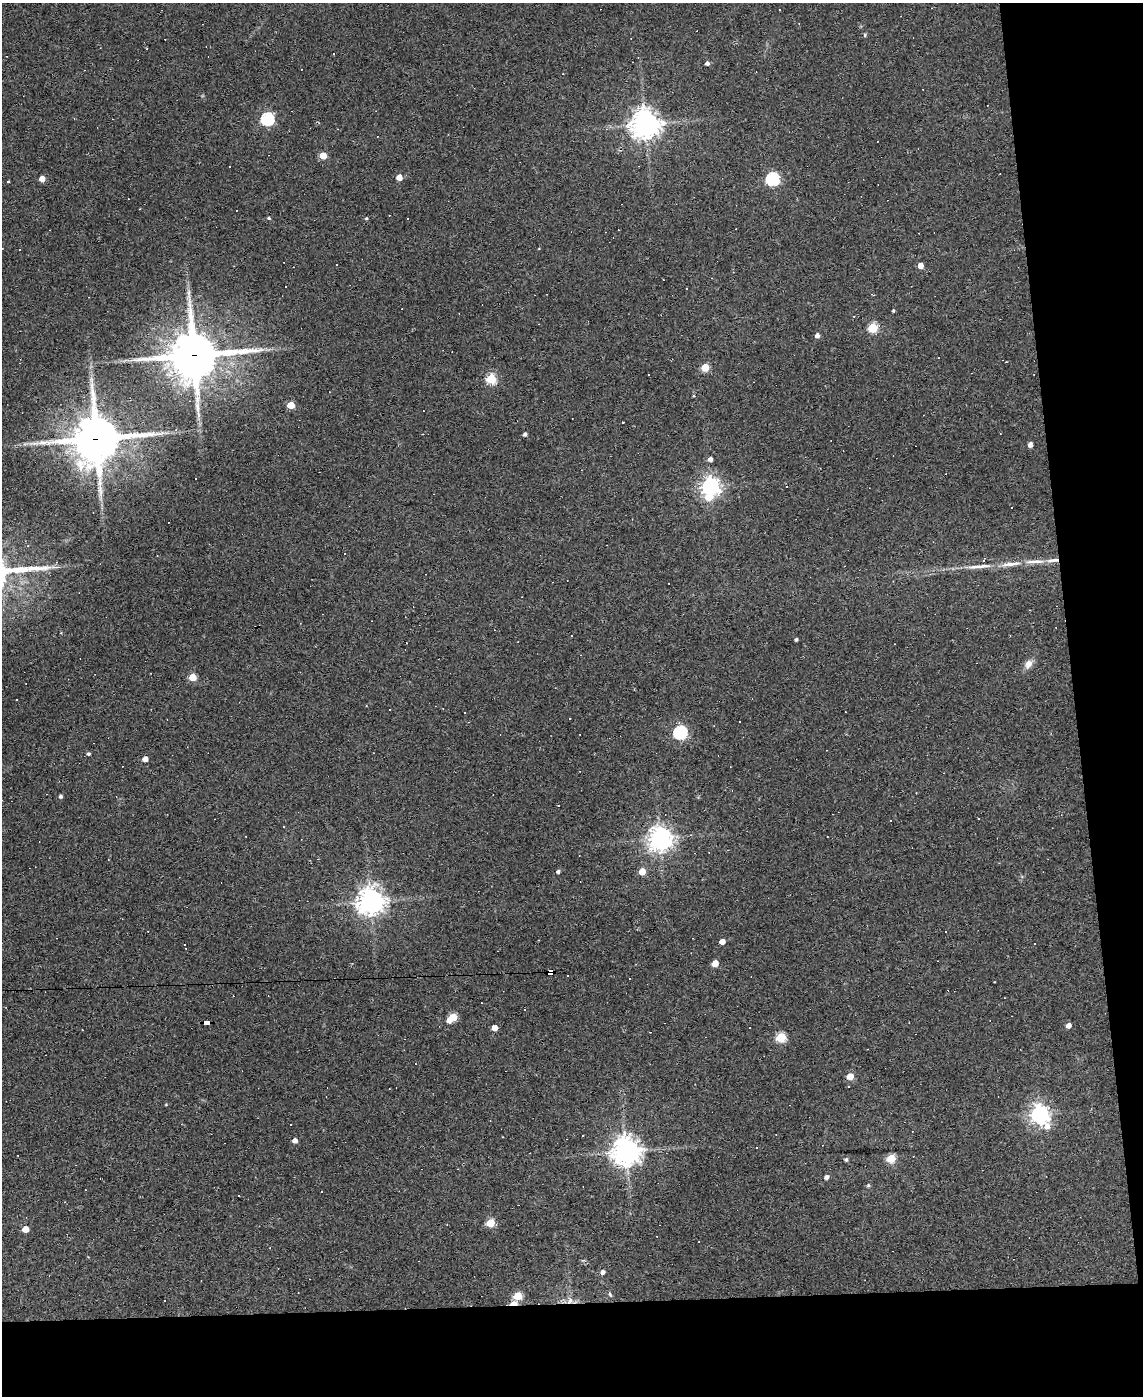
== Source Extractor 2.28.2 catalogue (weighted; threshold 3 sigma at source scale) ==
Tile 12 of 4 x 3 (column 4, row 3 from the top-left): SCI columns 3424-4564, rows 231-1624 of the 4564 x 4539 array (HDU 1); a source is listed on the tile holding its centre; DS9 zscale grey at full resolution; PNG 1145 x 1398 px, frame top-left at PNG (2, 3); no overlay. Shown black and unused: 13% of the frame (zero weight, under 2 of 3 exposures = <1% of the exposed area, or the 3 px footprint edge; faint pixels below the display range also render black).
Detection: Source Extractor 2.28.2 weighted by HDU 2 'WHT'; one run over the whole footprint, this tile lists its part. Background 0.0835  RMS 0.0074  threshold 0.0335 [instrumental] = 3 sigma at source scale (4.5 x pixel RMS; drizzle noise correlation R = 1.50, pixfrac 1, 0.05/0.05 arcsec/px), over >= 5 px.
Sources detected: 123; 46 cosmic-ray / hot-pixel residue — not listed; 2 inside a brighter listed object's ellipse — not listed separately; the other 75 listed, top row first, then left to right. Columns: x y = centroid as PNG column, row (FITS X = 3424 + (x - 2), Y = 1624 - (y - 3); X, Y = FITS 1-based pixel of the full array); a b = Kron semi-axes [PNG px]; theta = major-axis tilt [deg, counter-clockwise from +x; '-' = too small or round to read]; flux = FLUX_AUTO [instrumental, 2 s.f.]
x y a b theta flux
865 35 5 4 - 0.96
707 63 4 4 - 2.4
267 119 6 6 - 110
645 124 10 9 - 850
323 156 5 4 - 16
399 177 4 4 - 8.3
42 179 4 4 - 6.5
773 179 6 6 - 120
8 182 3 3 - 1.5
269 218 4 3 - 0.99
366 218 4 3 - 0.98
921 266 5 4 - 6.1
893 311 4 3 - 0.91
854 316 3 2 - 0.53
873 328 5 5 - 43
817 336 5 4 - 3.1
194 355 17 15 4 3400
705 367 5 5 - 24
491 379 5 5 - 50
291 405 5 5 - 17
623 422 3 2 - 0.51
525 434 4 4 - 2.1
96 439 16 15 - 3200
1030 445 4 4 - 3.5
710 459 4 4 - 2.9
710 486 7 7 - 340
708 497 8 7 - 9.5
984 560 3 3 - 3.1
1035 561 29 5 2 7.3
980 566 39 5 5 10
796 639 3 3 - 1.3
1028 664 11 8 60 5.1
192 677 5 5 - 17
16 699 3 3 - 1.1
680 732 6 6 - 130
88 754 4 4 - 1.6
145 759 4 4 - 5.6
61 796 4 4 - 1.6
978 819 3 2 - 0.83
891 820 3 3 - 1.6
284 826 3 3 - 2.3
660 838 8 8 - 650
558 872 4 4 - 1.9
642 872 5 5 - 11
370 901 9 8 - 820
945 932 3 3 - 6
538 940 3 2 - 0.44
722 942 4 4 - 5.7
1035 944 2 2 - 0.51
715 963 5 4 - 11
551 973 6 4 7 230
453 1018 7 5 35 28
206 1023 7 4 2 100
1069 1026 5 4 - 4.6
495 1028 4 4 - 6.6
781 1037 5 5 - 46
850 1076 5 4 - 12
849 1086 3 2 - 0.65
389 1089 2 2 - 0.55
166 1105 4 3 - 0.6
1040 1114 8 7 - 400
295 1141 4 4 - 3.7
626 1152 9 9 - 1000
891 1158 5 5 - 29
846 1160 4 4 - 1.4
827 1177 5 5 - 2.8
868 1186 5 4 - 1.2
321 1191 3 3 - 1.8
490 1223 5 5 - 29
25 1229 5 4 - 11
603 1272 5 4 - 2.9
610 1294 7 4 -62 1.2
518 1296 5 5 - 23
570 1301 9 7 56 3.9
513 1303 8 4 3 15
Overlapping masked pixels (flux is a lower limit): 6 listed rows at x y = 194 355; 96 439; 551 973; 206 1023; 570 1301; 513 1303